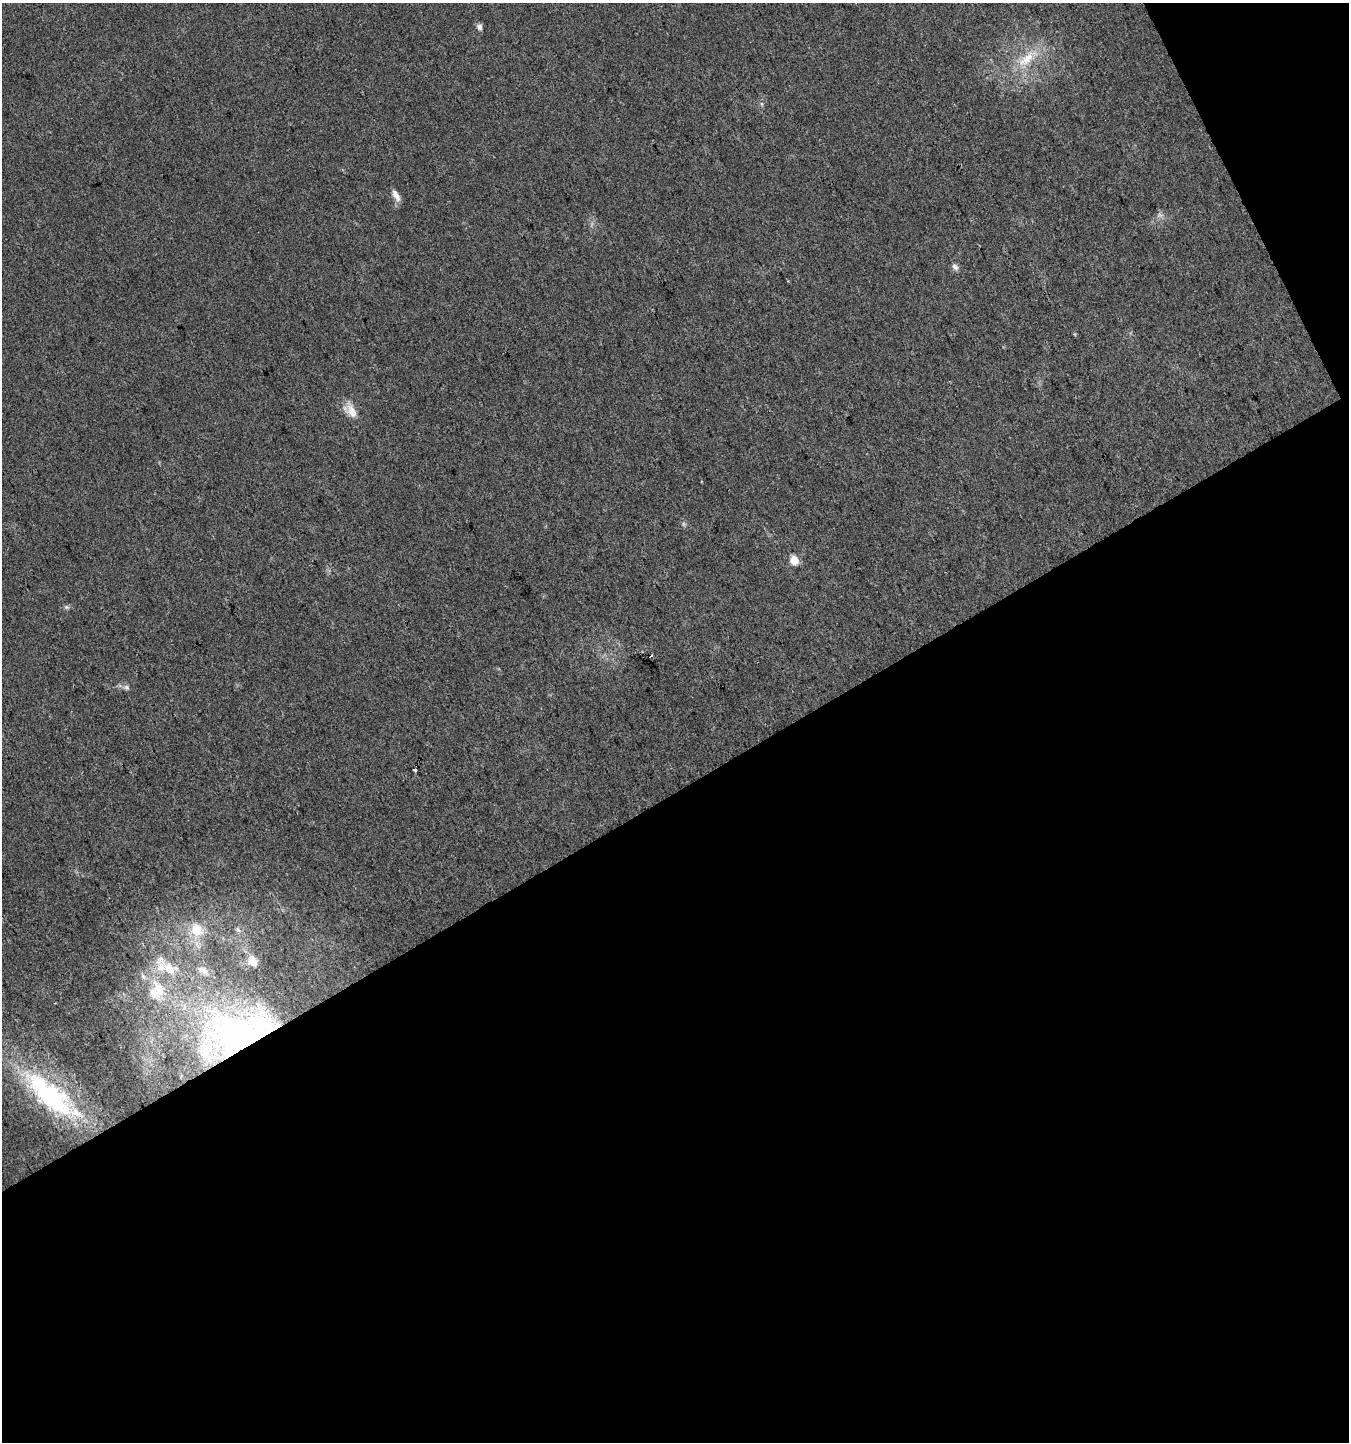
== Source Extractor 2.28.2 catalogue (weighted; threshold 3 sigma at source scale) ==
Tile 4 of 2 x 2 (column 2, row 2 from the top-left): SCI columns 1408-2754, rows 3-1442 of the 2831 x 2882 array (HDU 1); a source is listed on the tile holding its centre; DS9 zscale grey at full resolution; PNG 1351 x 1444 px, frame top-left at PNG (2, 3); no overlay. Shown black and unused: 47% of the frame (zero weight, under 3 of 4 exposures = <1% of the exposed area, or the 3 px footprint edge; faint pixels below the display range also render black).
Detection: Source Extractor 2.28.2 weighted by HDU 2 'WHT'; one run over the whole footprint, this tile lists its part. Background 0.0214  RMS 0.0045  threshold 0.0202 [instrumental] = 3 sigma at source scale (4.5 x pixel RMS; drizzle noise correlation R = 1.50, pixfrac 1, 0.0396/0.0396 arcsec/px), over >= 5 px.
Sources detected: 21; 1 too faint to see at this stretch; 1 cosmic-ray / hot-pixel residue — not listed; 3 inside a brighter listed object's ellipse — not listed separately; the other 16 listed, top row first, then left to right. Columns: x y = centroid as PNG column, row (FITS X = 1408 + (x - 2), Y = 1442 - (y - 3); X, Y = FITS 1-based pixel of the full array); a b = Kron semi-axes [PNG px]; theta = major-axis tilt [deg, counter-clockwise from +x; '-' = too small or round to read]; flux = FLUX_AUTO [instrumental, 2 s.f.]
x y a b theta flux
479 27 8 7 - 1.5
1026 59 31 14 42 14
396 195 15 6 -61 3.2
955 267 11 6 -45 1.6
351 411 22 12 -51 6.5
794 560 5 5 - 18
66 607 7 6 - 0.96
127 687 9 6 -39 1.4
415 769 3 3 - 2.2
197 930 19 17 -49 11
238 930 9 4 -54 0.96
252 961 12 10 -51 5
203 970 13 9 -22 2.7
157 991 29 20 55 16
239 1033 77 48 10 140
51 1095 78 26 -41 74
Overlapping masked pixels (flux is a lower limit): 1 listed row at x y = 239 1033